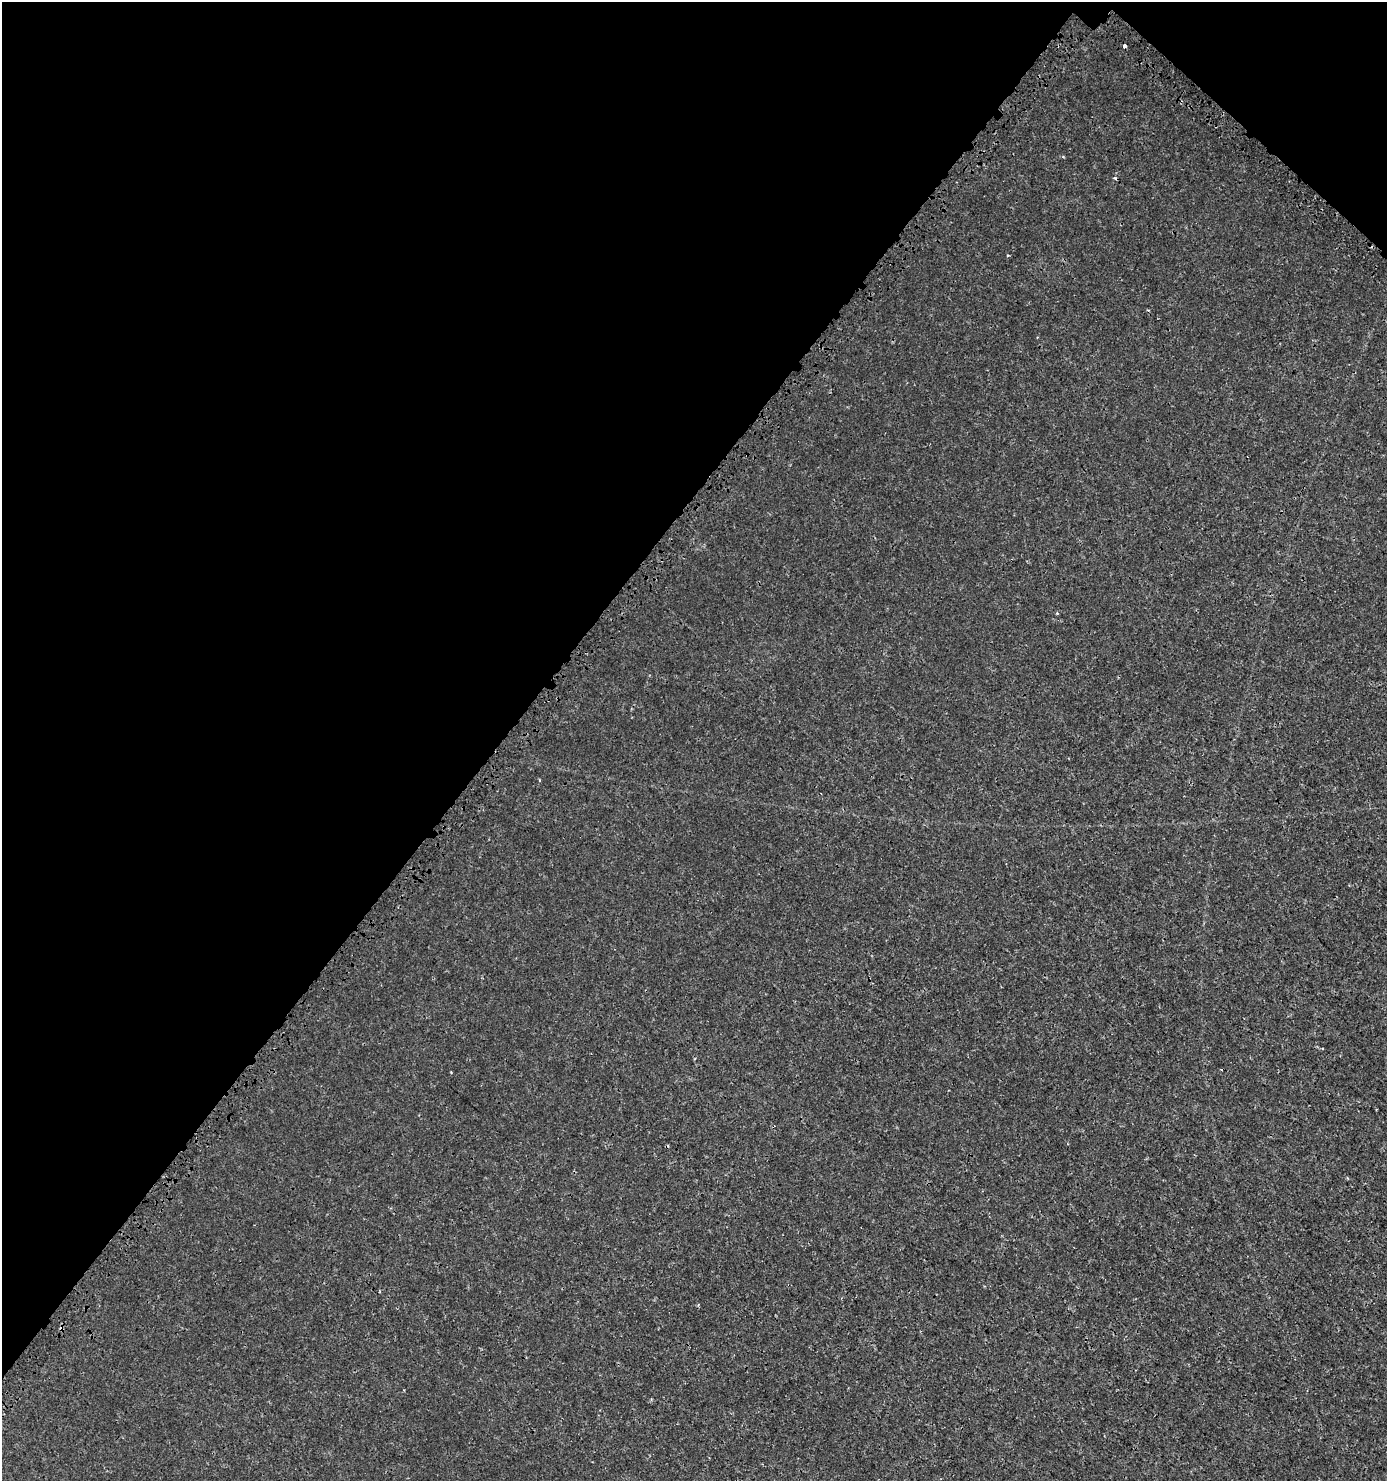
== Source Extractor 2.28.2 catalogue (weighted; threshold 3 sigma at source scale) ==
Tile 2 of 4 x 4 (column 2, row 1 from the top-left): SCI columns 1723-3107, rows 4541-6019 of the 6149 x 6132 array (HDU 1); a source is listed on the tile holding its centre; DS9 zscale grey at full resolution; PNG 1389 x 1483 px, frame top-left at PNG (2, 2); no overlay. Shown black and unused: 38% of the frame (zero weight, under 3 of 4 exposures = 7% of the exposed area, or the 3 px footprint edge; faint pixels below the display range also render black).
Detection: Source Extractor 2.28.2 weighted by HDU 2 'WHT'; one run over the whole footprint, this tile lists its part. Background 0.00101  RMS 0.0012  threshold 0.00546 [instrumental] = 3 sigma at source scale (4.5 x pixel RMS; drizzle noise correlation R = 1.50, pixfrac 1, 0.0396/0.0396 arcsec/px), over >= 5 px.
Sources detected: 4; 2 cosmic-ray / hot-pixel residue — not listed; the other 2 listed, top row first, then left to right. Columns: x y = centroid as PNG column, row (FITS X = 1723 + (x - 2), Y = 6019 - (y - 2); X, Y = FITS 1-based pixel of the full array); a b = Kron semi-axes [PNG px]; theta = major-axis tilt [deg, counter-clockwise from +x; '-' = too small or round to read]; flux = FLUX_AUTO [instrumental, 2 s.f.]
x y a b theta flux
1125 46 3 3 - 0.41
1008 255 4 3 - 0.11